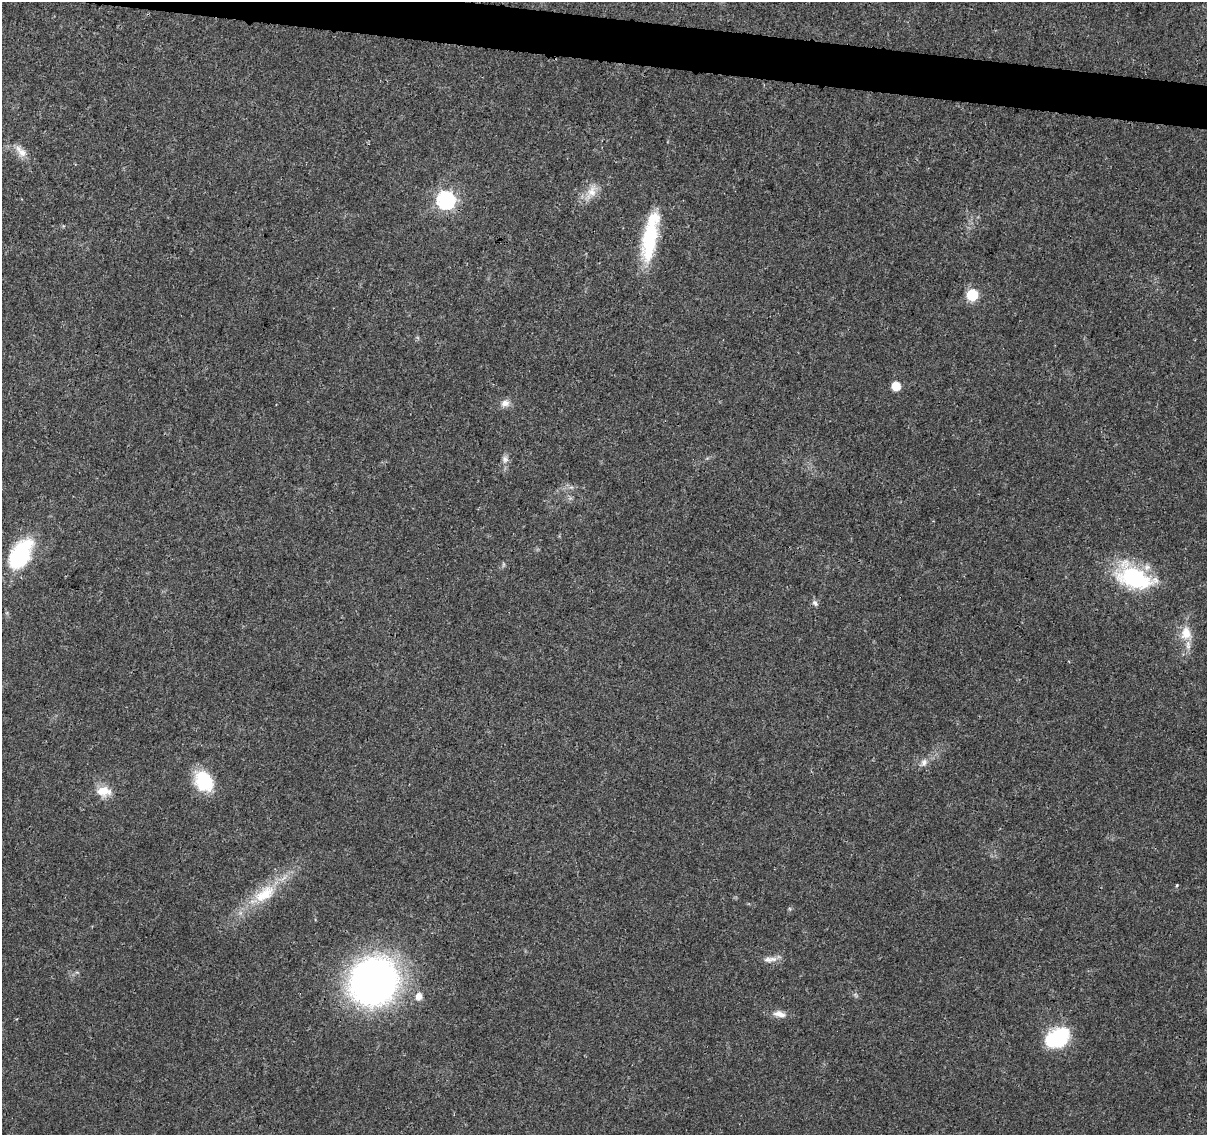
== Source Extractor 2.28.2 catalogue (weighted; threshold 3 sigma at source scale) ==
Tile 11 of 4 x 4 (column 3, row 3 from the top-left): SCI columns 2413-3617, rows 1360-2492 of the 4833 x 5042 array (HDU 1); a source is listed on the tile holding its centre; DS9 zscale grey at full resolution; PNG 1209 x 1137 px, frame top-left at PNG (2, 2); no overlay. Shown black and unused: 3% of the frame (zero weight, under 3 of 4 exposures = <1% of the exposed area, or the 3 px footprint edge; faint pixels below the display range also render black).
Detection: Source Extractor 2.28.2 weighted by HDU 2 'WHT'; one run over the whole footprint, this tile lists its part. Background 0.024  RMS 0.002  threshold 0.00914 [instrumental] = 3 sigma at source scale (4.5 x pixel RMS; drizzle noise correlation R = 1.50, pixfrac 1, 0.0396/0.0396 arcsec/px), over >= 5 px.
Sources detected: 23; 1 inside a brighter listed object's ellipse — not listed separately; the other 22 listed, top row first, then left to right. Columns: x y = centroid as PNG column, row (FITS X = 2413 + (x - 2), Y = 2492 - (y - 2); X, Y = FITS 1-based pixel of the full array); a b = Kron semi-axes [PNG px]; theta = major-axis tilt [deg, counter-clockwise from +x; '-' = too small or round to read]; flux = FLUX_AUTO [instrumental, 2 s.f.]
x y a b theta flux
21 151 20 9 -45 2.2
591 192 23 11 63 2.8
446 200 8 8 - 56
650 240 49 16 80 15
972 295 7 7 - 15
896 386 6 6 - 4.5
505 403 12 9 21 1.3
505 459 10 8 -65 0.96
20 555 31 17 60 19
1134 577 46 25 -21 18
815 603 9 6 -52 0.63
1186 633 19 14 -90 3.6
924 762 11 8 71 1
204 781 23 18 -58 9.9
103 791 21 13 -1 3.1
1177 885 4 3 - 0.23
264 894 36 18 36 8.2
768 960 13 7 -10 1.1
374 981 50 46 52 81
419 996 8 7 - 1.6
779 1014 17 8 -11 1.7
1057 1038 23 14 29 19
Isophote crosses this tile's border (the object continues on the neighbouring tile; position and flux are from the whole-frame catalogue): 1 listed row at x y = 20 555